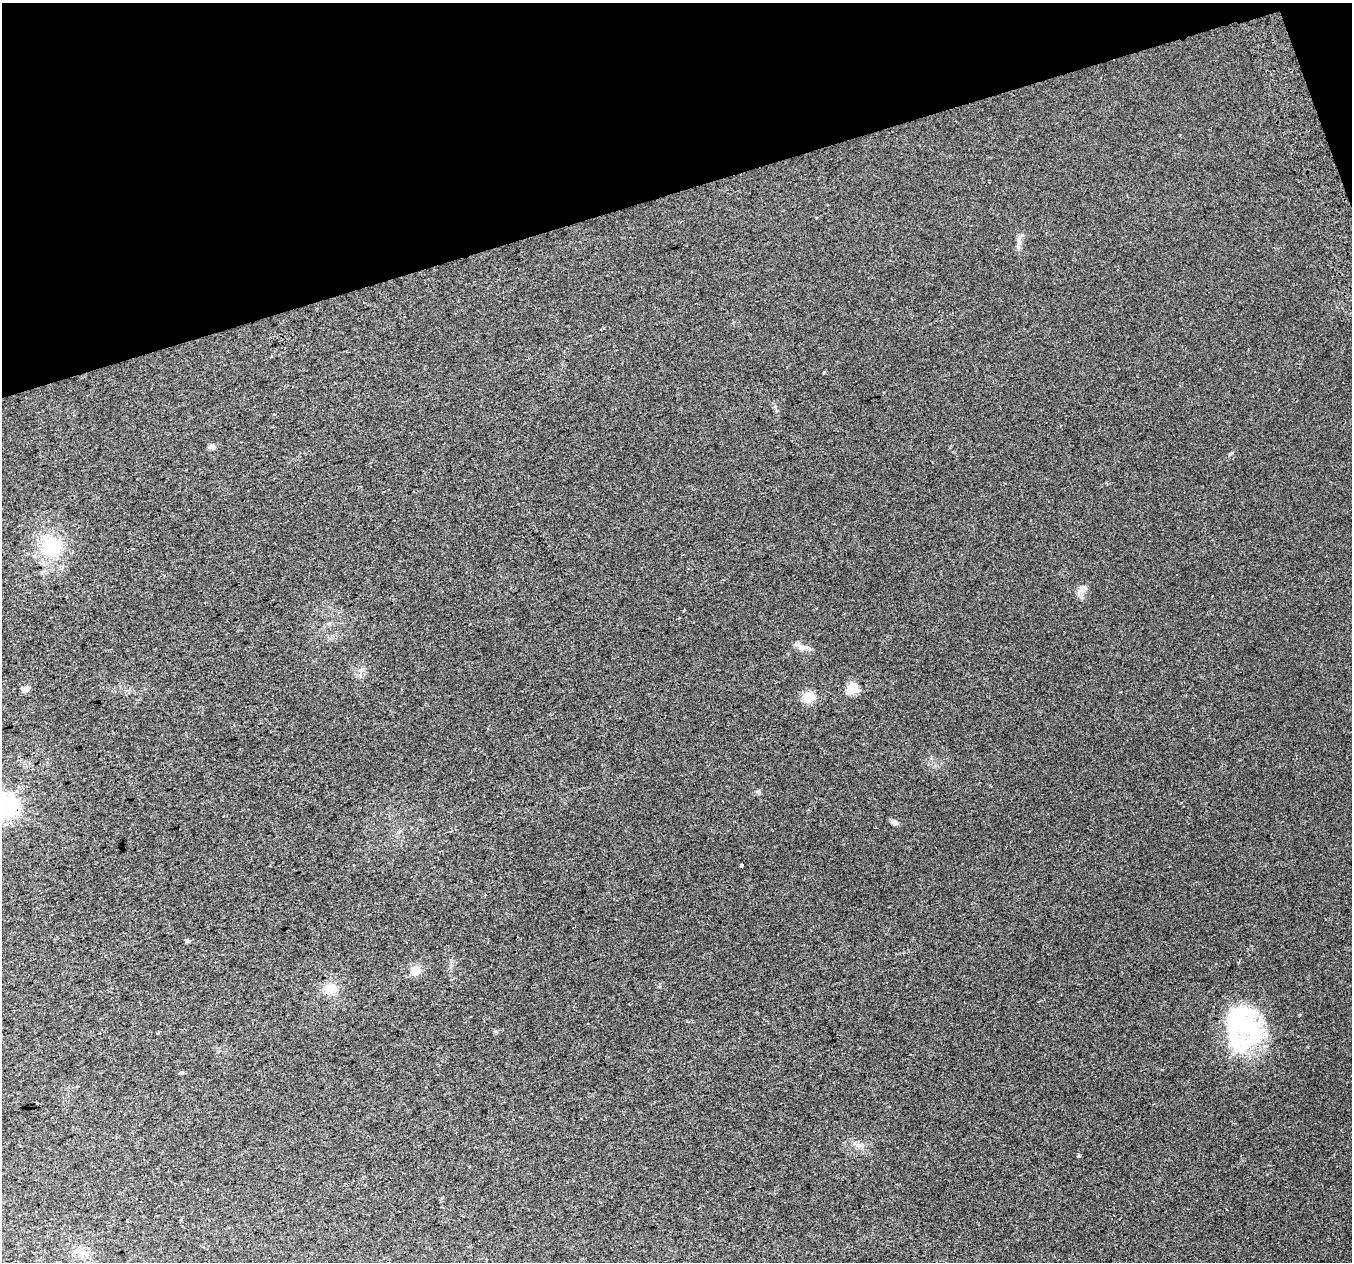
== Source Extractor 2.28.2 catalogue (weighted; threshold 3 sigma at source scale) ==
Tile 3 of 4 x 4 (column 3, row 1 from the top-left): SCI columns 2744-4093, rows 3914-5173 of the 5483 x 5253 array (HDU 1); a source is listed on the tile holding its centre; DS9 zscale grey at full resolution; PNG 1354 x 1264 px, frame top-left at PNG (2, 3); no overlay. Shown black and unused: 16% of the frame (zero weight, under 2 of 3 exposures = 2% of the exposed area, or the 3 px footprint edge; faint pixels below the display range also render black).
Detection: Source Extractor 2.28.2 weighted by HDU 2 'WHT'; one run over the whole footprint, this tile lists its part. Background 0.0243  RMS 0.0073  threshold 0.0329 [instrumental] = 3 sigma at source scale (4.5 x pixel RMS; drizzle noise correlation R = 1.50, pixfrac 1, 0.0396/0.0396 arcsec/px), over >= 5 px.
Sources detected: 24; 1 inside a brighter object's white glare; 1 cosmic-ray / hot-pixel residue — not listed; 1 inside a brighter listed object's ellipse — not listed separately; the other 21 listed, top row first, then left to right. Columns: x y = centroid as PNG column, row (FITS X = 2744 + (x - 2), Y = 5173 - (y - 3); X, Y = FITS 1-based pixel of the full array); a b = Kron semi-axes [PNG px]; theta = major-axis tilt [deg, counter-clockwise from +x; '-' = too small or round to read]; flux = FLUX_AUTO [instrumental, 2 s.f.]
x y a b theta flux
1019 241 13 4 87 2.9
212 446 7 7 - 2.1
51 547 28 26 65 34
1084 587 7 4 -18 1.5
802 648 18 5 2 3.6
361 669 8 3 19 1.5
852 688 6 6 - 41
25 689 7 7 - 3.5
809 697 6 6 - 38
758 792 6 4 -72 1
1181 803 4 2 - 0.51
6 806 8 8 - 510
894 822 10 6 -32 2.3
741 865 3 3 - 5.1
187 941 5 4 - 1.3
415 970 6 5 - 26
331 989 14 13 - 9.6
1246 1025 55 34 -67 77
181 1072 6 4 4 1.2
1079 1156 3 3 - 3.6
81 1252 12 8 -4 5
Isophote crosses this tile's border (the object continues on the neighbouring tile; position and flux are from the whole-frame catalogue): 1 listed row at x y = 6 806
Unlisted compact peaks at least as high as the median listed source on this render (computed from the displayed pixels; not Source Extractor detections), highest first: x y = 824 372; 1232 453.